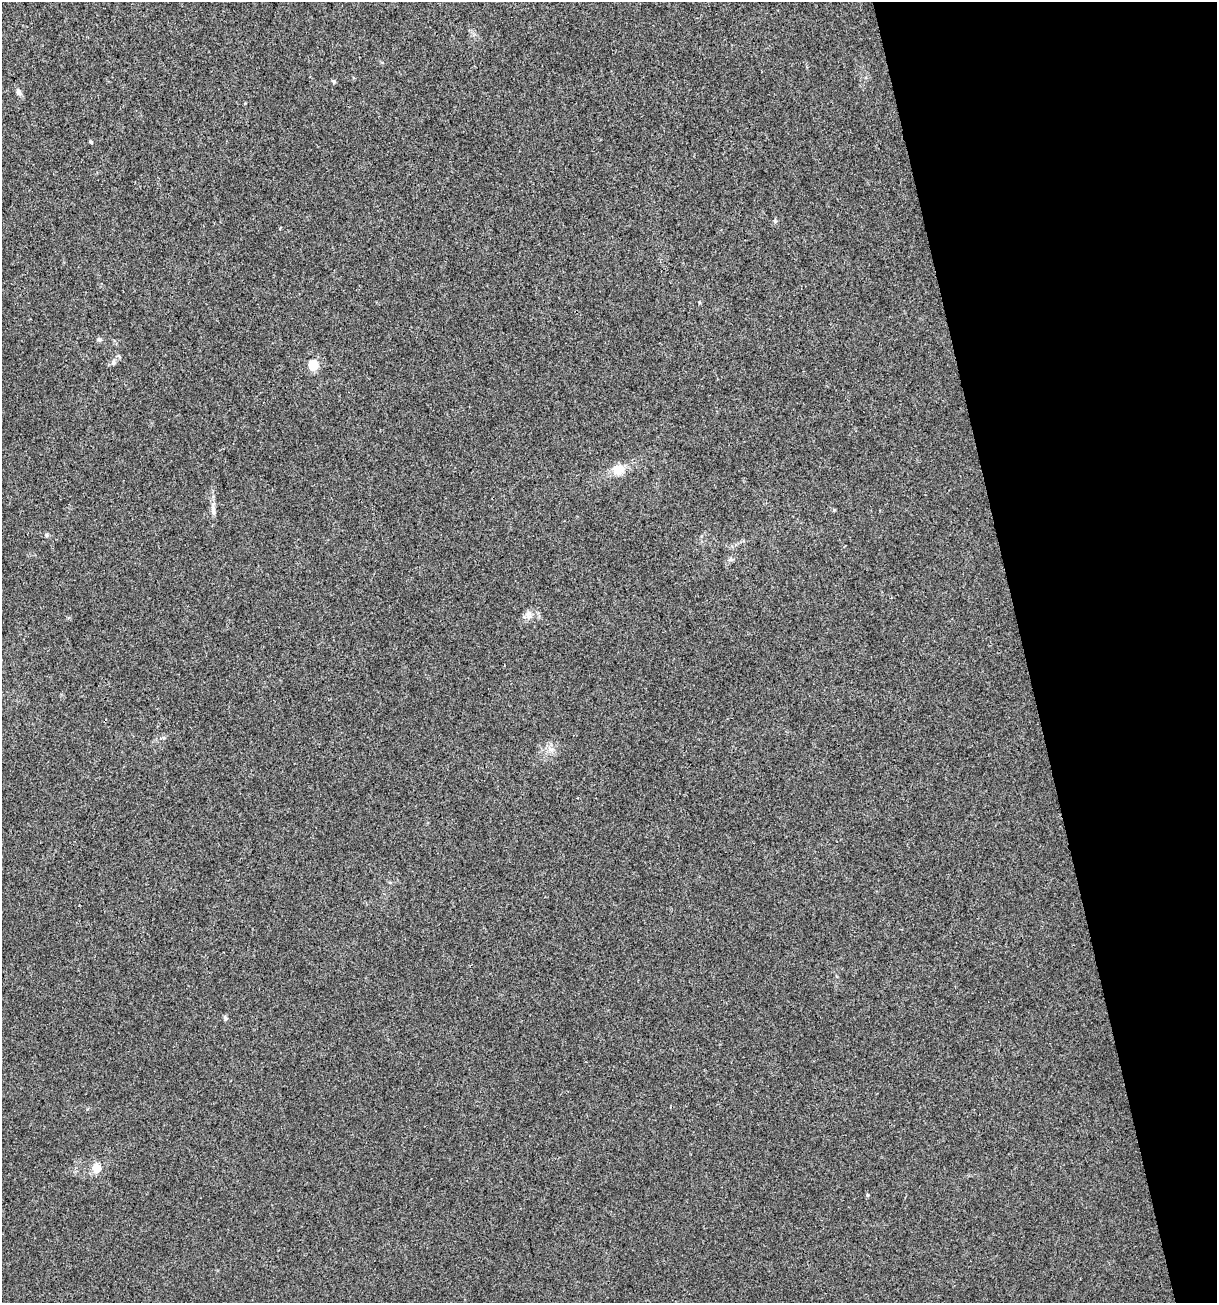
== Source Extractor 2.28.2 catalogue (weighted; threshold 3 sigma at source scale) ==
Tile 12 of 4 x 4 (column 4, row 3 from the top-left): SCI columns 3747-4961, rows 1302-2602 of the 5012 x 5207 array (HDU 1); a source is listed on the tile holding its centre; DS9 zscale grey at full resolution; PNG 1219 x 1305 px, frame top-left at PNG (2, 2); no overlay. Shown black and unused: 16% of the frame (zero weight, under 3 of 4 exposures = <1% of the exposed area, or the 3 px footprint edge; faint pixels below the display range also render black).
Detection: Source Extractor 2.28.2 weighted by HDU 2 'WHT'; one run over the whole footprint, this tile lists its part. Background 0.00318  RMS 0.0027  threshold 0.0121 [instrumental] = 3 sigma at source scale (4.5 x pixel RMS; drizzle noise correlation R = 1.50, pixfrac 1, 0.0396/0.0396 arcsec/px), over >= 5 px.
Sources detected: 13; all 13 listed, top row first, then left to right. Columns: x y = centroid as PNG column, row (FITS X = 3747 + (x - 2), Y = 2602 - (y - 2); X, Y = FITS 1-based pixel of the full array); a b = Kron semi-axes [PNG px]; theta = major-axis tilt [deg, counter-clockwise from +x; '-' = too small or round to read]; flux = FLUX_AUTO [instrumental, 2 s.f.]
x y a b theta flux
334 82 6 5 - 0.41
19 92 9 6 -63 1
91 142 6 3 -44 0.34
775 221 5 5 - 0.43
99 340 6 5 - 0.54
113 362 7 6 - 0.7
313 365 5 5 - 16
618 469 15 12 14 3.7
213 510 21 6 -86 1.8
529 616 11 9 -79 1.5
225 1018 6 5 - 0.55
97 1168 12 11 - 3
868 1195 5 3 - 0.28
Unlisted compact peaks at least as high as the median listed source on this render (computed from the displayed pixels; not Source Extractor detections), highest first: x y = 46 535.